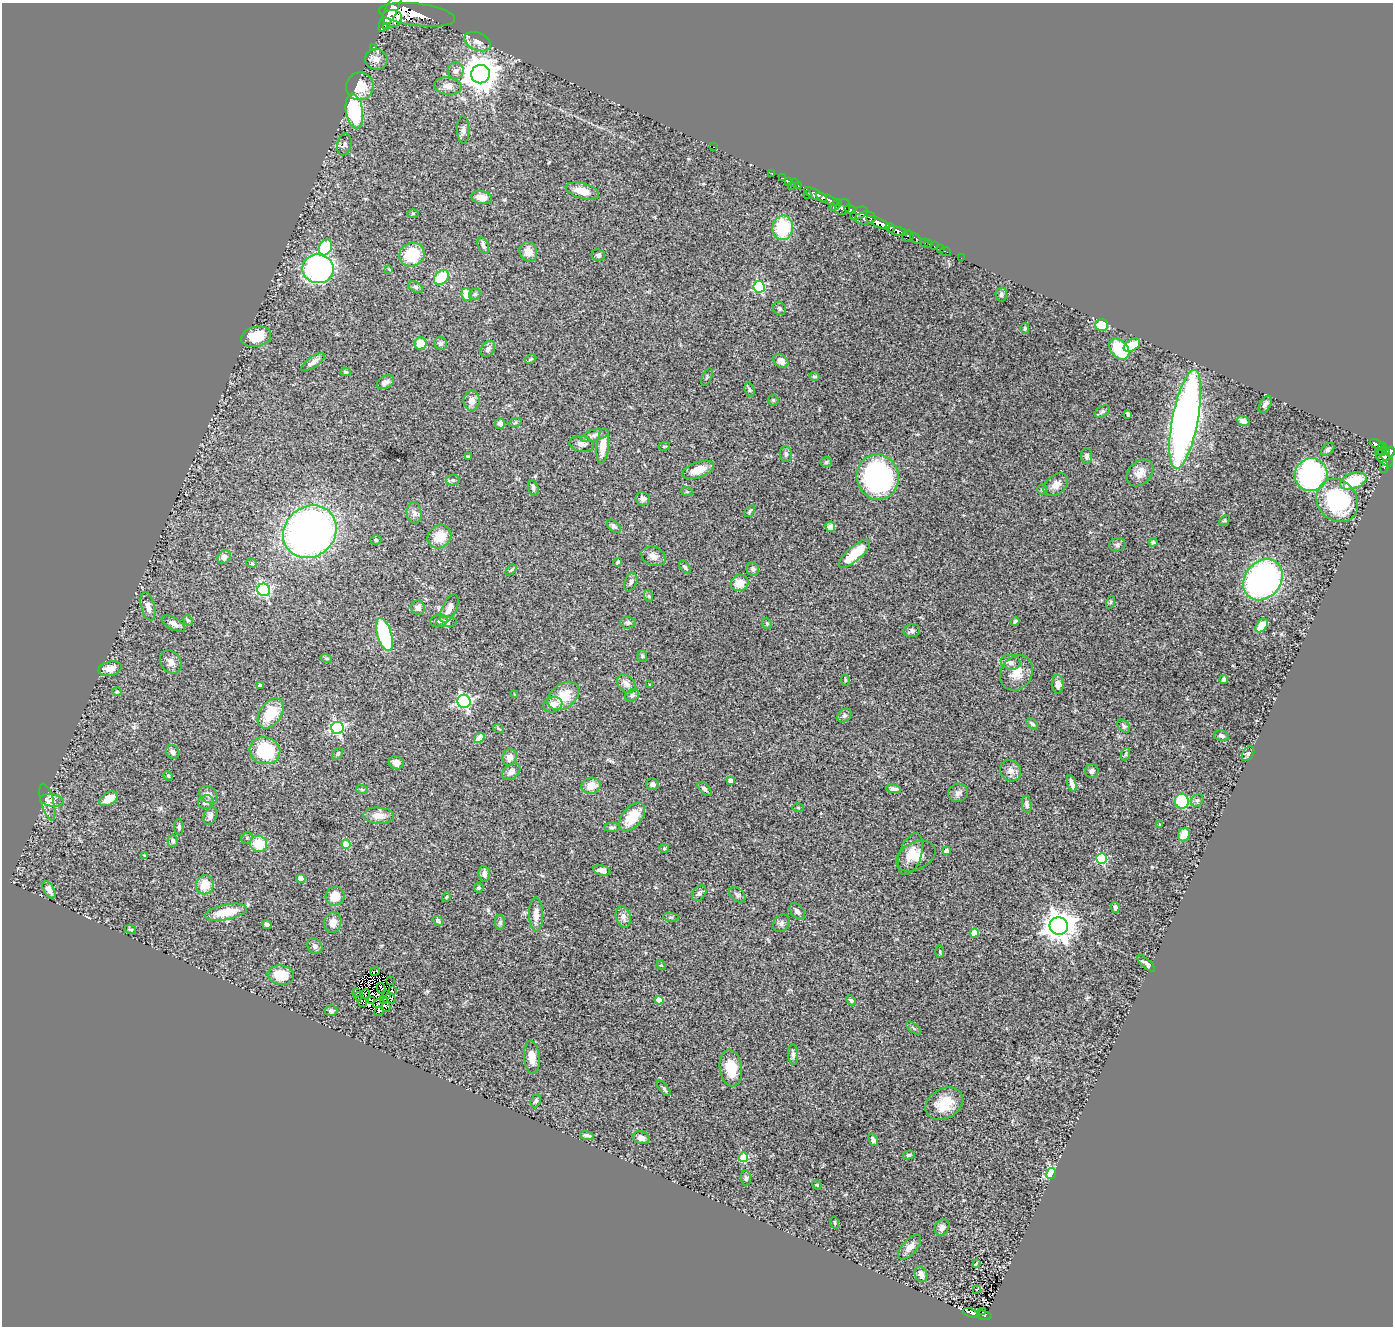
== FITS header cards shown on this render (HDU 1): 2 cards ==
NAXIS1  =                 1391
NAXIS2  =                 1324

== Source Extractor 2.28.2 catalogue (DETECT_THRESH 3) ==
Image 1391 x 1324 px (HDU 1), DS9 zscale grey, 1 PNG px = 1 image px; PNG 1395 x 1328 px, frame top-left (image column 1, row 1324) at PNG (2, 3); each listed source drawn as its Kron ellipse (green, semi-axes under 4 px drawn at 4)
Background 1.41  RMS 0.062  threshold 0.186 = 3 sigma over >= 5 px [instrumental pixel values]
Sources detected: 297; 7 with non-positive FLUX_AUTO (blend fragments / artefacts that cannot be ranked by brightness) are neither listed nor drawn; the other 290 listed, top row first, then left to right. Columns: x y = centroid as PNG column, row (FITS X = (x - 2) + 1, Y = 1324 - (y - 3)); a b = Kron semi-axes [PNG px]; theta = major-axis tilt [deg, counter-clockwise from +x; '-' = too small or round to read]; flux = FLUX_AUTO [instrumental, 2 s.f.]
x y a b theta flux
390 11 22 6 62 7300
417 15 38 11 -7 7700
392 18 10 9 - 4400
386 27 3 3 - 8600
477 42 14 8 -23 29
373 47 2 2 - 21
376 59 11 10 - 30
456 71 8 8 - 18
480 74 9 9 - 8300
360 86 14 13 - 89
448 86 13 8 -7 29
354 111 18 8 -80 350
463 130 13 6 -89 14
344 144 11 7 76 13
714 147 3 2 - 65
772 174 3 2 - 35
783 178 3 2 - 6.8
788 181 3 3 - 38
794 183 2 2 - 22
792 186 2 2 - 23
798 186 3 2 - 33
582 191 17 7 -15 56
815 194 13 4 -27 1900
807 195 3 2 - 35
482 197 10 6 -12 36
828 199 13 3 -24 1400
836 205 7 3 37 210
843 207 8 7 - 720
850 209 6 4 -17 750
413 213 6 4 0 4.8
859 213 9 5 27 470
865 218 10 6 4 1500
878 223 13 4 -22 2300
783 228 12 10 82 230
890 228 5 4 - 800
897 231 10 4 -18 1200
908 236 6 5 - 320
916 239 7 3 -42 150
925 242 3 3 - 49
929 244 2 2 - 9
483 246 8 5 -67 11
934 246 2 2 - 13
325 247 8 6 60 180
941 249 2 2 - 9
946 251 5 2 - 25
528 252 10 8 -69 37
412 254 13 11 27 170
598 255 7 6 - 8.7
961 258 2 2 - 13
318 269 16 14 -7 890
389 269 3 3 - 3
441 277 8 6 44 140
416 287 8 5 -27 8.5
759 287 6 5 - 390
475 294 6 5 - 6.8
1001 294 7 5 -89 8.3
467 295 6 5 - 77
779 308 7 6 - 8.1
1102 325 6 5 - 110
1025 329 5 4 - 6.1
256 337 15 10 12 110
420 343 6 6 - 69
441 343 7 6 - 9.5
1132 345 9 5 31 98
488 349 9 6 55 15
1119 349 12 8 -49 180
531 359 6 4 28 6
781 361 8 6 -39 29
313 362 13 5 35 20
346 372 5 4 - 5.1
814 376 5 4 - 6.7
707 377 9 4 66 6.6
385 382 9 6 30 17
750 390 7 5 -73 7.5
773 400 5 5 - 6.2
472 401 10 8 84 32
1265 404 9 5 61 13
1102 411 8 5 31 8.6
1128 414 4 3 - 8.9
1185 419 50 13 79 2600
1243 421 6 5 - 15
500 423 5 5 - 17
515 423 7 4 20 6.7
594 435 14 5 14 16
582 444 12 8 -11 20
1377 444 8 3 -26 290
603 446 18 6 84 58
664 446 6 3 9 3.6
1382 447 4 3 - 270
1328 449 7 5 39 9
1382 451 4 3 - 130
1390 452 5 4 - 620
786 454 8 6 -81 11
1386 454 6 4 82 420
468 456 3 2 - 4.4
1087 456 8 5 90 12
1384 458 11 5 -44 750
826 462 6 5 - 7.5
1384 467 6 3 -89 85
698 470 17 8 20 58
1140 473 15 11 45 42
1311 475 16 16 - 720
878 477 23 21 -83 770
453 480 7 5 11 8.3
1353 481 14 7 19 170
1056 485 14 9 39 33
533 488 8 5 -75 13
1042 490 5 5 - 5.7
687 492 6 3 -19 3.9
643 499 7 6 - 16
1337 501 23 19 -52 390
750 511 7 3 52 6.4
414 513 11 7 -82 19
1224 520 6 4 44 5.2
614 526 8 5 -44 10
830 527 5 5 - 17
310 532 28 25 41 2200
439 537 12 11 - 74
376 540 5 4 - 6.1
1153 542 4 4 - 7.9
1117 545 8 6 10 10
854 554 20 7 41 110
653 556 12 9 -22 27
224 557 7 6 - 21
618 562 4 3 - 6
252 563 5 4 - 6.2
685 567 7 4 -49 9.8
753 569 7 6 - 9.4
511 570 6 4 44 5.2
1263 580 22 18 51 1500
631 582 10 6 67 12
739 583 9 8 - 53
264 590 6 6 - 600
649 596 6 4 -71 5.5
1111 602 6 4 71 4.9
148 606 14 7 -76 30
418 608 7 7 - 14
449 608 15 7 64 31
188 620 5 4 - 6.2
439 621 9 6 9 12
1015 621 4 3 - 6.6
446 622 10 5 -1 11
628 623 8 6 -5 11
767 623 6 4 -69 6
173 624 13 6 -29 19
1262 626 8 5 47 70
912 631 8 6 9 11
384 634 17 7 -74 370
642 656 6 5 - 7
326 658 6 3 -19 5.7
171 662 12 10 -54 28
1011 662 10 7 -9 22
110 669 12 7 13 37
1016 673 18 15 59 68
845 680 5 3 - 4.4
1224 680 4 4 - 9.2
626 684 10 8 -47 23
1058 684 9 6 -90 20
260 685 4 3 - 11
650 685 3 2 - 2.7
117 692 5 3 - 4.6
514 695 3 3 - 5.3
632 695 7 6 - 10
563 696 17 12 36 96
464 701 7 6 - 810
553 705 10 7 19 36
271 713 16 11 55 120
844 715 8 6 43 11
1032 724 6 3 -43 9.5
1124 726 7 5 -46 10
338 728 6 6 - 710
499 729 5 3 - 3.8
1221 736 8 5 -12 12
479 738 6 4 40 38
265 751 15 13 -17 220
173 752 7 6 - 15
338 754 6 4 43 7.3
1126 754 6 4 71 5.9
1248 754 8 5 54 8.3
510 757 8 7 - 27
396 763 7 6 - 25
1011 771 11 10 - 28
1092 771 7 6 - 11
511 772 10 7 39 21
168 776 5 4 - 5.3
731 781 4 4 - 34
1072 783 8 3 -74 17
652 784 6 5 - 13
591 786 9 8 - 49
704 789 8 4 -44 11
894 789 7 3 -7 14
362 790 6 3 -20 5
958 793 10 9 - 17
208 795 10 7 -38 19
109 799 10 6 31 48
52 800 12 6 -8 18
1197 800 7 5 43 8.2
1182 801 7 7 - 180
47 802 19 6 -74 23
206 802 8 6 21 15
1027 804 8 4 -81 13
798 808 6 4 -1 3.5
210 816 9 6 67 17
379 816 15 8 -3 40
632 817 16 9 51 100
1159 825 3 2 - 4
179 827 8 4 -89 11
612 827 7 4 2 7.8
1184 835 7 5 69 54
247 838 6 5 - 7
173 841 6 5 - 11
259 844 8 8 - 110
346 844 4 4 - 110
664 848 5 4 - 4.5
946 851 4 4 - 20
910 854 22 11 71 59
145 855 3 3 - 6.1
916 856 21 13 27 64
1102 858 5 5 - 320
602 870 9 5 -13 18
484 874 8 5 -86 18
301 878 4 4 - 85
205 885 9 9 - 69
479 888 5 4 - 6.9
49 890 9 5 -59 20
699 893 9 6 51 10
737 895 9 6 -39 10
335 896 9 9 - 52
446 897 5 3 - 3.4
1115 907 5 4 - 13
797 911 9 6 -48 18
226 912 21 7 11 110
536 915 17 7 -90 33
623 917 11 7 -75 23
671 917 8 4 -8 6.7
438 921 5 4 - 11
333 922 11 8 79 32
500 922 7 5 90 9.4
781 923 9 7 49 13
267 925 5 4 - 12
1059 926 9 9 - 5800
130 929 6 3 -13 5.1
974 933 4 4 - 83
315 946 8 7 - 15
940 952 6 3 -89 4.5
1146 963 11 4 -41 14
661 965 5 3 - 3.9
375 971 5 2 - 1.7
281 975 13 9 -9 88
390 981 2 2 - 1.6
381 988 5 2 - 2.2
392 991 4 2 - 0.056
357 992 3 2 - 3.7
365 994 5 2 - 5.2
387 994 3 2 - 4.1
358 996 4 2 - 4.7
391 998 5 2 - 6.5
383 999 3 2 - 5.6
372 1000 3 2 - 1.6
659 1000 4 4 - 74
851 1000 5 4 - 7.6
363 1002 5 3 - 1
378 1003 6 2 32 4.3
386 1007 5 4 - 7.4
331 1011 6 5 - 9.7
379 1011 5 3 - 8.7
914 1028 9 3 -40 6
793 1055 10 5 -87 11
532 1057 17 8 -84 41
731 1068 18 11 -81 110
664 1088 9 4 -52 9.1
536 1101 6 5 - 9.7
944 1104 20 14 29 100
587 1135 7 4 -17 11
641 1138 8 6 -16 21
873 1140 6 4 -63 12
909 1155 6 4 13 7.3
743 1157 5 5 - 220
1051 1173 5 4 - 340
746 1178 7 5 -82 8.7
817 1185 4 3 - 3.8
835 1223 6 3 -71 4.5
942 1227 8 7 - 19
910 1247 15 7 48 28
976 1264 4 2 - 3.8
921 1274 8 6 -64 27
977 1289 3 2 - 2.8
983 1312 4 2 - 34
971 1313 9 4 -17 220
984 1315 7 4 -17 190
At the frame edge (FLAGS 8, measured only in part): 1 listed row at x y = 1390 452
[7 non-positive-flux detections neither listed nor drawn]